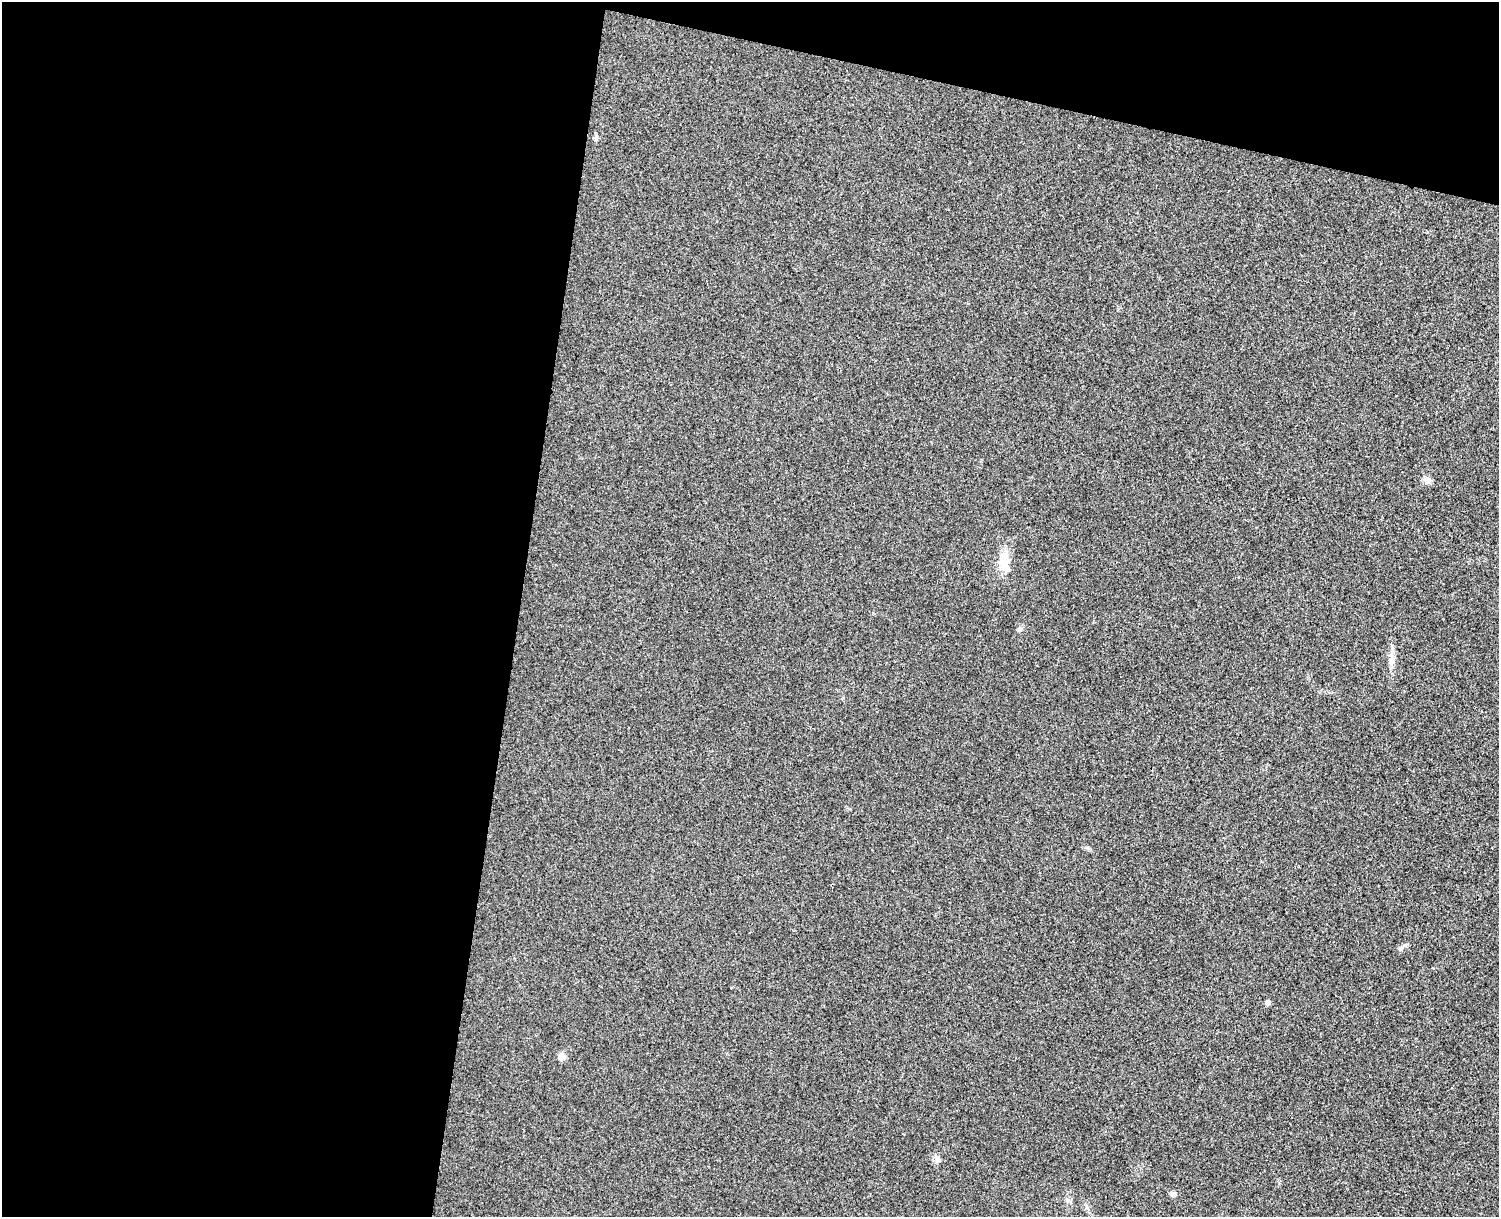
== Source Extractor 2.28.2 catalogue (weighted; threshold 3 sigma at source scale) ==
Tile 1 of 3 x 4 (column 1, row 1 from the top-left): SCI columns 174-1670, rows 3663-4877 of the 4954 x 4892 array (HDU 1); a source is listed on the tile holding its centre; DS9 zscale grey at full resolution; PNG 1501 x 1219 px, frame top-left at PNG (2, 2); no overlay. Shown black and unused: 40% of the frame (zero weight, under 3 of 4 exposures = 6% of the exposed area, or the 3 px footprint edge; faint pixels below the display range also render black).
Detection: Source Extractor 2.28.2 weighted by HDU 2 'WHT'; one run over the whole footprint, this tile lists its part. Background 0.0219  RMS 0.0062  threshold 0.0281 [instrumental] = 3 sigma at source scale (4.5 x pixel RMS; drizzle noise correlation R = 1.50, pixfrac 1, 0.05/0.05 arcsec/px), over >= 5 px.
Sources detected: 11; all 11 listed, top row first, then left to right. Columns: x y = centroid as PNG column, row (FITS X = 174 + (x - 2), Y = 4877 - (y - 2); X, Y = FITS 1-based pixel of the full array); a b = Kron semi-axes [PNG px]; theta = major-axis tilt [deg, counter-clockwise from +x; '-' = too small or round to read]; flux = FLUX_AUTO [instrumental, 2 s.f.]
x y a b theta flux
596 139 7 4 72 1
1426 479 11 8 -52 2.8
1004 561 22 13 -82 11
1019 629 8 5 28 1.3
1391 660 23 7 89 5.6
1400 948 7 6 - 1.4
1267 1002 5 5 - 2.1
561 1057 8 7 - 3.5
937 1159 10 7 -72 2.4
1173 1194 7 7 - 1.8
1067 1200 9 4 -42 1.3